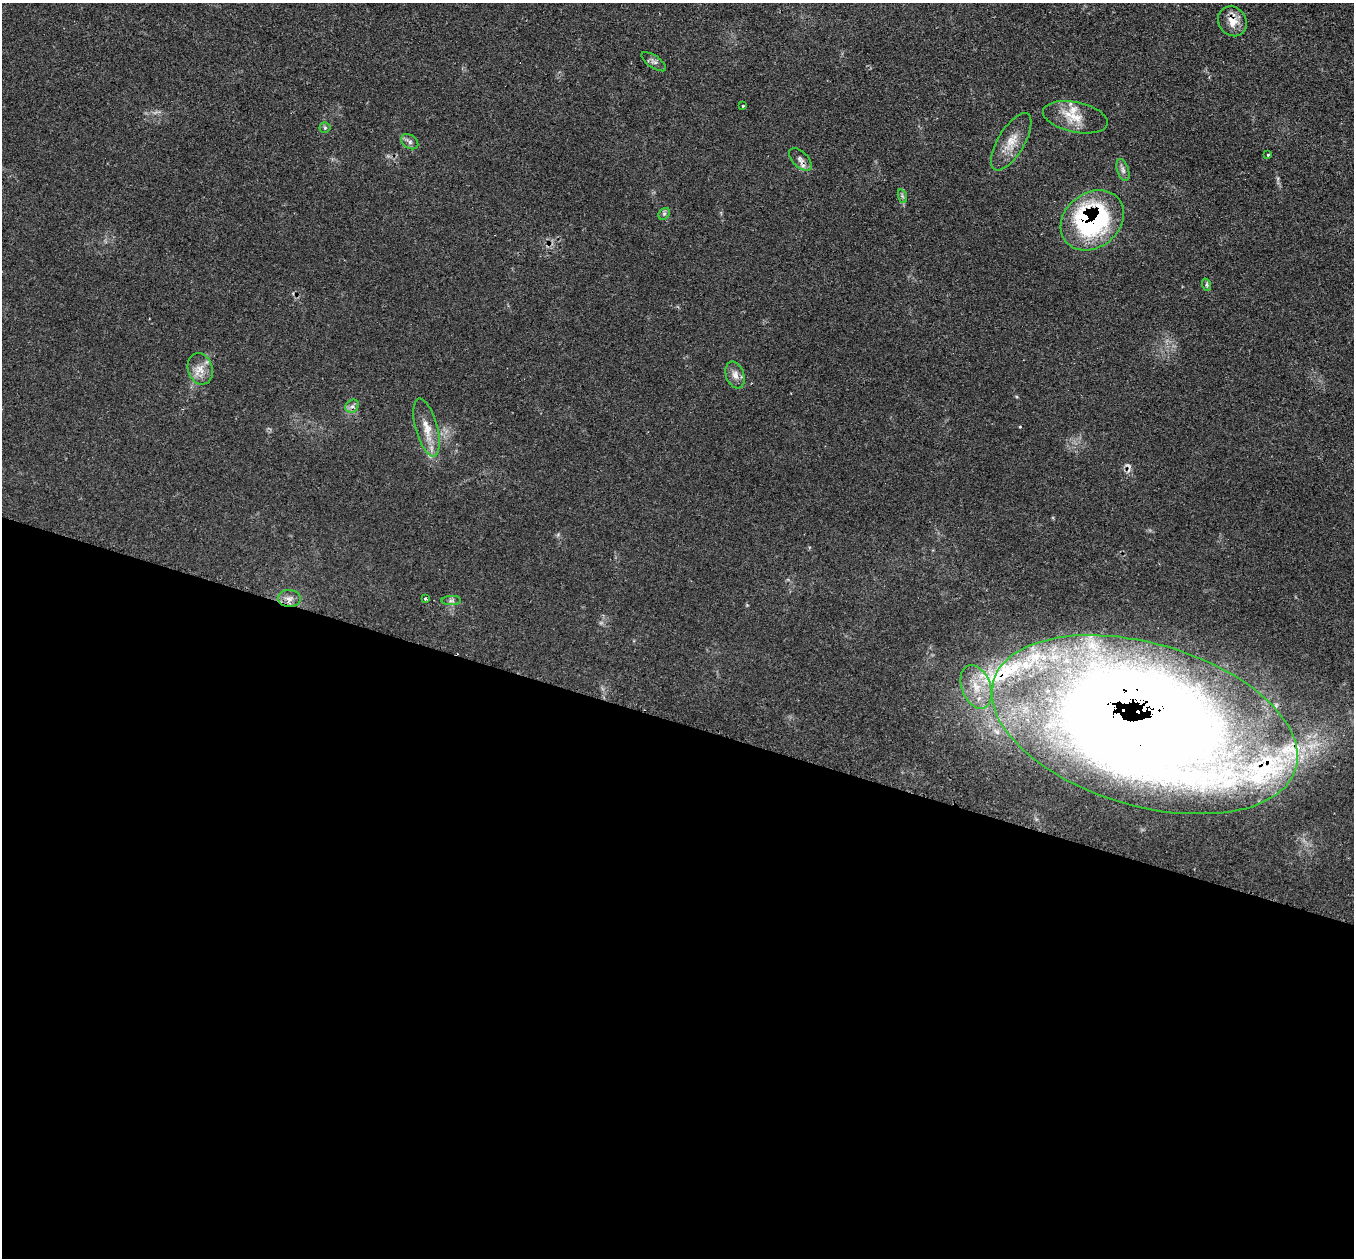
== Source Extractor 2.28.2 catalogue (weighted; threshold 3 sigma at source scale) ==
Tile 14 of 4 x 4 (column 2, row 4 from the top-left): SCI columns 1353-2704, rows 272-1527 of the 5412 x 5432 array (HDU 1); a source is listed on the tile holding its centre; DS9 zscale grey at full resolution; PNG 1356 x 1260 px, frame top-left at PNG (2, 3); each listed source drawn as its Kron ellipse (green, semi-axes under 4 px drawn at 4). Shown black and unused: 43% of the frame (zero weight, under 2 of 3 exposures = <1% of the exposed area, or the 3 px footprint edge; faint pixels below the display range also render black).
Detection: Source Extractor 2.28.2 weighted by HDU 2 'WHT'; one run over the whole footprint, this tile lists its part. Background 0.079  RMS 0.0058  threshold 0.0259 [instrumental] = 3 sigma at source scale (4.5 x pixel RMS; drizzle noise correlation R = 1.50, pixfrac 1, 0.05/0.05 arcsec/px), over >= 5 px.
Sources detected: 28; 1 cosmic-ray / hot-pixel residue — neither listed nor drawn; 4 inside a brighter listed object's ellipse — not listed separately; the other 23 listed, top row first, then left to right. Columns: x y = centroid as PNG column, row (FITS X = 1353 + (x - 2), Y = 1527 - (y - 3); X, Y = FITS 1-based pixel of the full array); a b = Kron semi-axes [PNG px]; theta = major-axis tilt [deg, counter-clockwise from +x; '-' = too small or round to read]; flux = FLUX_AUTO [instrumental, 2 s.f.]
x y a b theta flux
1232 21 15 13 -49 7.1
654 62 14 6 -35 2.1
743 106 3 2 - 0.54
1075 117 33 15 -12 13
325 128 5 5 - 0.83
410 142 9 6 -36 2
1011 142 32 13 59 11
1268 155 3 3 - 0.88
800 159 14 7 -45 2.9
1123 170 11 5 -72 2.1
902 196 7 4 -71 1
664 214 6 5 - 1.2
1092 220 34 27 39 98
1207 285 6 4 -72 1
200 369 16 12 -73 6.9
735 375 14 9 -69 4.1
352 406 7 6 - 1.8
426 428 30 11 -75 9.6
289 598 11 8 0 3.4
426 599 3 3 - 1.7
451 601 10 4 0 1.4
976 687 23 14 -69 15
1145 725 157 81 -16 1600
Overlapping masked pixels (flux is a lower limit): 4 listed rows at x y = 1232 21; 800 159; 1092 220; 1145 725